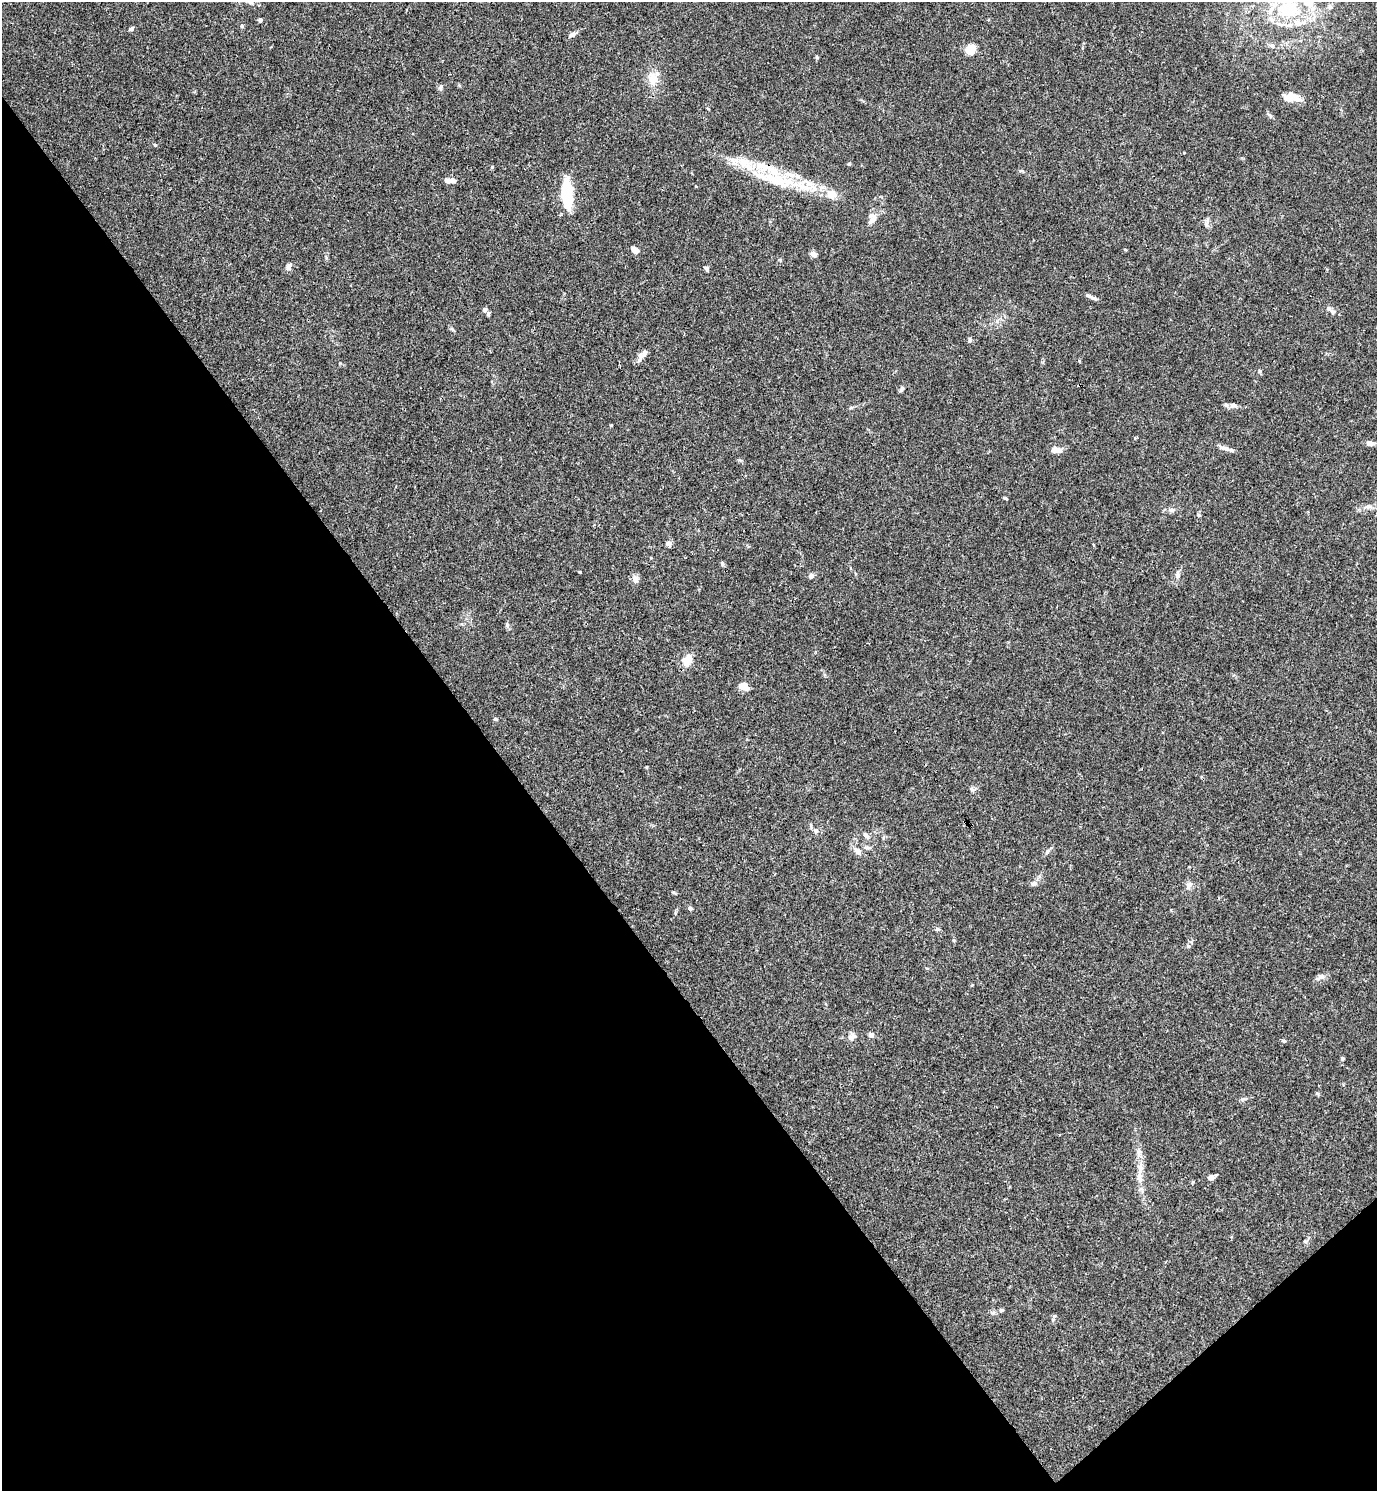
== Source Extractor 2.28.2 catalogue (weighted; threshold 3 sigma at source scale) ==
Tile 14 of 4 x 4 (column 2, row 4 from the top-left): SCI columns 1675-3049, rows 2-1490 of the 5958 x 5961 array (HDU 1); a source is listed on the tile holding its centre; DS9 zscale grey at full resolution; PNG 1379 x 1493 px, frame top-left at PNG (2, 2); no overlay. Shown black and unused: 38% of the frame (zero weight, under 3 of 4 exposures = <1% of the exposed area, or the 3 px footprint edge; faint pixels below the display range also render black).
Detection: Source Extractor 2.28.2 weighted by HDU 2 'WHT'; one run over the whole footprint, this tile lists its part. Background 0.016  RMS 0.0021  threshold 0.00952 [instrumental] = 3 sigma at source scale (4.5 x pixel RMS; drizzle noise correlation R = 1.50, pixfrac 1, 0.05/0.05 arcsec/px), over >= 5 px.
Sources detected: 85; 1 cosmic-ray / hot-pixel residue — not listed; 10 inside a brighter listed object's ellipse — not listed separately; the other 74 listed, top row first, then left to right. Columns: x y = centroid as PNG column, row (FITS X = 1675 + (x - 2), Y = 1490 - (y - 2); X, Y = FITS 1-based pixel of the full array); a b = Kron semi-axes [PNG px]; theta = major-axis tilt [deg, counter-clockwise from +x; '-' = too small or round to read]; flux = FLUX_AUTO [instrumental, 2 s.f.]
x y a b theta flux
251 3 8 3 -19 0.39
1330 7 7 6 - 0.62
1289 10 28 20 9 12
260 20 5 5 - 0.48
242 26 5 5 - 0.28
131 29 6 5 - 0.38
572 34 14 5 31 0.68
1272 45 8 4 -8 0.47
971 50 12 10 70 2.7
817 57 5 4 - 0.24
653 79 19 13 -76 2.9
440 87 7 5 88 0.44
1291 98 19 9 -4 3.1
1270 116 9 5 -56 0.42
155 145 5 4 - 0.22
1184 153 4 3 - 0.15
849 164 4 4 - 0.22
492 167 5 4 - 0.25
1021 171 7 4 0 0.28
776 179 58 17 -17 13
449 180 12 5 -4 1.5
567 195 30 10 -87 9.4
872 220 21 6 47 1.4
635 250 9 6 -42 1.1
1125 250 4 3 - 0.2
814 254 7 6 - 1
289 267 9 6 51 0.8
706 269 6 4 -53 0.39
1091 297 15 4 -24 0.78
1329 309 10 6 -39 0.77
485 310 7 6 - 0.65
452 329 6 4 -44 0.3
970 340 6 5 - 0.37
643 355 17 6 49 1.3
1260 371 6 4 -90 0.27
901 389 8 5 54 0.4
1233 405 9 6 -3 0.71
851 408 6 4 3 0.27
611 425 5 3 - 0.17
1370 443 9 6 1 0.98
1224 448 17 5 -19 1.1
1057 450 13 6 -2 1.6
1368 506 8 7 - 0.85
1172 510 6 6 - 0.5
1199 515 5 4 - 0.26
669 543 7 6 - 0.82
722 563 6 4 -74 0.39
580 572 3 3 - 0.2
1177 575 8 5 -84 0.58
811 576 8 5 70 0.46
635 579 9 8 - 1.1
507 625 7 4 -73 0.38
686 661 16 14 31 2.1
743 686 9 6 -18 2.5
495 719 5 4 - 0.27
647 767 5 3 - 0.17
816 831 8 6 -43 0.64
866 835 9 6 -52 0.75
858 851 9 7 -37 1.1
1034 884 8 6 15 0.69
1188 885 11 7 78 0.94
674 893 6 3 -36 0.24
690 908 4 4 - 0.68
1189 946 6 5 - 0.38
1320 977 14 6 35 0.84
871 1035 7 6 - 0.6
852 1037 11 8 46 1
1284 1041 6 4 -16 0.33
1342 1058 4 4 - 0.43
1317 1093 6 4 -19 0.27
1140 1169 18 7 86 2
1211 1177 6 5 - 1.2
1305 1241 6 4 -2 0.3
1001 1310 6 4 21 0.34
Overlapping masked pixels (flux is a lower limit): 1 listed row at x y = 776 179
Isophote crosses this tile's border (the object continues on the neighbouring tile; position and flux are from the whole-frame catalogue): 1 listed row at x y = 1289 10
Unlisted compact peaks at least as high as the median listed source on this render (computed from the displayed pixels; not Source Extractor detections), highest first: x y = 1005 498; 972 790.